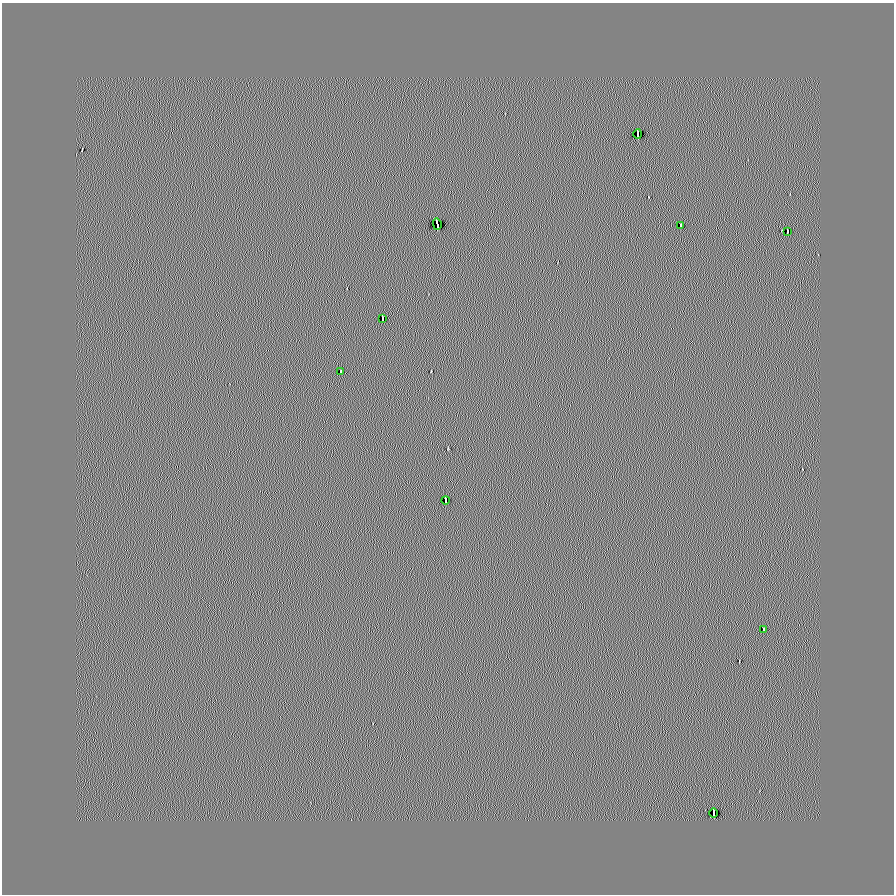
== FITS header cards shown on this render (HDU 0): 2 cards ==
NAXIS1  =                  892
NAXIS2  =                  892

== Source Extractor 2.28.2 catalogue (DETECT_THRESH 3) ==
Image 892 x 892 px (HDU 0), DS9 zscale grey, 1 PNG px = 1 image px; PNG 896 x 896 px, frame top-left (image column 1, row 892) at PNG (2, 3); each listed source drawn as its Kron ellipse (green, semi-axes under 4 px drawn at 4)
Background 0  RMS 0.1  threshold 0.314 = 3 sigma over >= 5 px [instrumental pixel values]
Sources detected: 9; all 9 listed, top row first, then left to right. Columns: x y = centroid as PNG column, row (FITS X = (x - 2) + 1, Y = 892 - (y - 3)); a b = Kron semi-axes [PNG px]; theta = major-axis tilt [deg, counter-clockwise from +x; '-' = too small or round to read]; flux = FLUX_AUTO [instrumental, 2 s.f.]
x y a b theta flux
638 134 4 2 - 200
437 224 6 2 -75 380
680 225 4 2 - 12
787 231 4 2 - 20
383 318 4 2 - 17
341 371 3 2 - 3.7
445 500 4 2 - 38
763 629 3 2 - 8.3
714 813 4 2 - 160